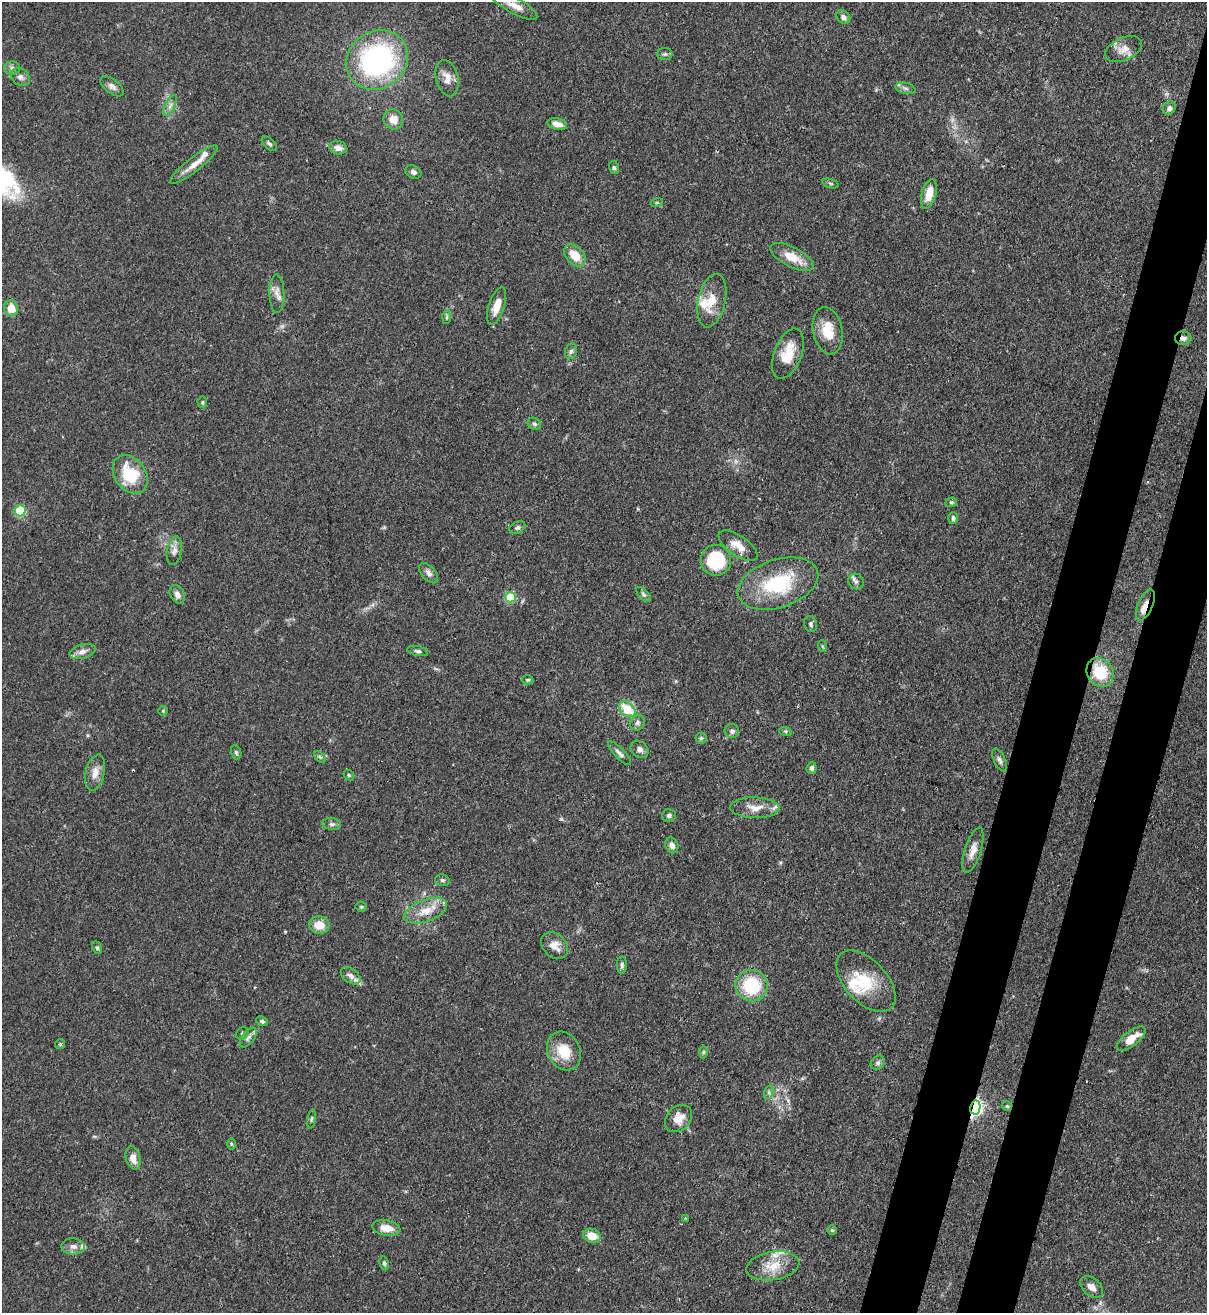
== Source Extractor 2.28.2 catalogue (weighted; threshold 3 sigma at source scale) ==
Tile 10 of 4 x 4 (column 2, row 3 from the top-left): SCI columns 1424-2628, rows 1341-2651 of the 5381 x 5304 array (HDU 1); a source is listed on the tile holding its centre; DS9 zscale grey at full resolution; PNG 1209 x 1315 px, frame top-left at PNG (2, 2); each listed source drawn as its Kron ellipse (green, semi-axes under 4 px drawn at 4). Shown black and unused: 7% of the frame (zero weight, under 3 of 4 exposures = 7% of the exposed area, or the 3 px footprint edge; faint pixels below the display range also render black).
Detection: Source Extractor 2.28.2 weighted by HDU 2 'WHT'; one run over the whole footprint, this tile lists its part. Background 0.0871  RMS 0.004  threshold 0.0179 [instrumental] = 3 sigma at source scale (4.5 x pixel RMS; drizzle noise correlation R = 1.50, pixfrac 1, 0.05/0.05 arcsec/px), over >= 5 px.
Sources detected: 119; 1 too faint to see at this stretch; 2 cosmic-ray / hot-pixel residue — neither listed nor drawn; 8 inside a brighter listed object's ellipse — not listed separately; the other 108 listed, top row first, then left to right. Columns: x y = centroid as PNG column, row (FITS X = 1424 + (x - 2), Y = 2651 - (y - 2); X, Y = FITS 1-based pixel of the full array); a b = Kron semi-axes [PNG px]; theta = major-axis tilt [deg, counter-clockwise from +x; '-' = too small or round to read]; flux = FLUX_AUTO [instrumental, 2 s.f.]
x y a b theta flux
514 5 26 8 -29 4.6
843 17 7 6 - 1.5
1124 49 19 11 24 4.2
665 54 7 6 - 0.82
377 60 32 28 36 80
12 68 8 6 -3 1.2
20 77 10 8 -37 1.7
447 78 18 11 -76 4
112 86 14 7 -38 1.9
905 88 10 5 -13 1.2
170 106 11 5 63 1.6
1169 108 7 6 - 1.4
393 119 10 9 - 4.1
557 124 10 5 -12 3.2
269 144 9 5 -42 0.93
338 148 9 6 -14 2.5
194 164 29 7 38 4.8
614 168 6 5 - 0.66
413 172 8 6 -27 1.4
831 184 8 3 -19 0.62
929 194 15 7 75 6.2
657 202 6 4 19 0.55
575 255 13 8 -46 7.4
792 257 23 10 -27 7.6
277 294 19 7 -89 2.9
712 301 27 13 77 7.8
497 306 19 8 72 5.2
11 308 8 7 - 5.9
447 317 7 4 88 0.75
828 331 24 14 -78 8.9
1183 338 8 7 - 1.6
571 351 8 6 73 1.1
788 354 26 13 69 10
202 402 5 5 - 0.59
534 424 7 5 -33 0.91
130 474 21 15 -55 16
951 502 6 4 20 0.58
20 511 5 5 - 27
953 518 6 5 - 1.1
517 527 8 5 29 1
738 546 22 10 -34 4.8
174 551 14 7 80 2.2
716 560 15 15 - 21
429 573 12 7 -48 1.8
856 581 8 7 - 1.3
778 584 41 24 18 28
177 594 10 7 -62 1.9
643 594 9 4 -45 0.97
510 597 5 5 - 22
1145 605 17 7 67 3.7
811 624 8 6 -75 1.1
822 646 6 3 -71 0.46
82 651 13 7 15 2.4
418 651 10 5 -13 1
1100 672 15 13 -56 16
528 680 6 4 3 0.6
627 709 9 7 -38 11
163 711 5 4 - 0.47
637 723 8 7 - 1.3
732 731 7 7 - 1.4
785 731 6 4 -18 0.55
701 738 5 5 - 0.64
640 749 10 7 -42 1.8
236 752 7 5 -74 0.75
619 753 16 5 -46 1.6
320 757 7 4 -45 0.73
1000 760 12 5 -64 1.2
812 768 6 5 - 1.1
95 773 18 9 77 4
349 775 6 4 -49 0.58
755 808 24 10 -2 5.4
669 815 7 6 - 0.95
332 824 9 6 -9 1.1
672 845 8 6 -67 2
973 850 23 8 72 3.8
442 880 7 5 -14 0.84
361 907 5 5 - 0.54
426 911 22 11 19 7.1
319 925 10 9 - 5.7
554 946 15 11 -44 3.7
97 948 7 4 -63 0.72
622 965 8 5 90 0.95
351 976 11 7 -36 1.9
866 981 37 21 -48 17
752 986 16 15 - 22
262 1021 6 4 -25 0.94
242 1033 7 5 44 0.71
248 1038 11 6 52 1.5
1131 1039 17 7 38 6.3
60 1044 5 5 - 0.54
564 1051 20 16 -62 9.9
703 1052 6 4 88 0.6
878 1063 8 6 47 1.1
769 1092 7 4 72 0.78
1007 1106 5 5 - 0.52
975 1107 7 5 80 100
679 1118 15 12 46 4.7
311 1119 9 3 79 0.68
231 1144 6 4 -89 0.54
133 1158 12 7 -76 3.8
685 1218 2 2 - 0.38
386 1228 14 7 -10 4.9
832 1230 5 4 - 0.56
592 1236 9 7 -18 5.8
73 1246 12 8 -1 2.4
384 1263 7 5 -81 0.83
773 1266 27 14 9 8.8
1092 1287 13 8 -42 2.5
Overlapping masked pixels (flux is a lower limit): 4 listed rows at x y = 1183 338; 1145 605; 1100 672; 975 1107
Isophote crosses this tile's border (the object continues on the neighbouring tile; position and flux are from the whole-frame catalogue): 1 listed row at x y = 514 5